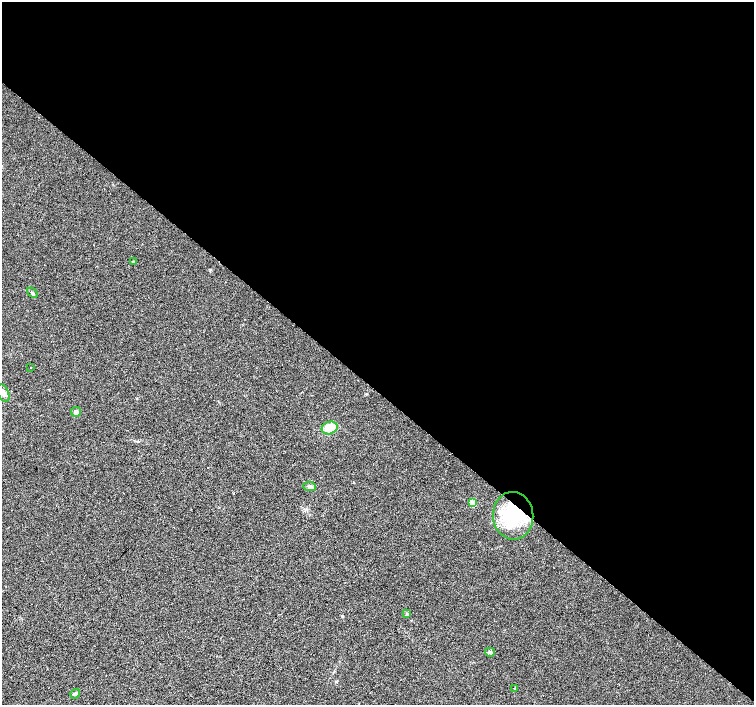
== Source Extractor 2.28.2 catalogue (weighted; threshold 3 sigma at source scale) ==
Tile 3 of 4 x 4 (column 3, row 1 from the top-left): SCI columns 3009-4511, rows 4454-5859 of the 6013 x 6028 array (HDU 1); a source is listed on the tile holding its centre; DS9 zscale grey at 2 x 2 block average (1 PNG px = mean of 2 x 2 image px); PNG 756 x 707 px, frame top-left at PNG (2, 2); each listed source drawn as its Kron ellipse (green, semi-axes under 4 px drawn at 4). Shown black and unused: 56% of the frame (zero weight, under 2 of 3 exposures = <1% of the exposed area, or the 3 px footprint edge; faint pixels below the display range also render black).
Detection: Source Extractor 2.28.2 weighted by HDU 2 'WHT'; one run over the whole footprint, this tile lists its part. Background 0.0219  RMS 0.0061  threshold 0.0273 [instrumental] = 3 sigma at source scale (4.5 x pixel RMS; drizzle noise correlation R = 1.50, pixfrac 1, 0.0396/0.0396 arcsec/px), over >= 5 px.
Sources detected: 13; all 13 listed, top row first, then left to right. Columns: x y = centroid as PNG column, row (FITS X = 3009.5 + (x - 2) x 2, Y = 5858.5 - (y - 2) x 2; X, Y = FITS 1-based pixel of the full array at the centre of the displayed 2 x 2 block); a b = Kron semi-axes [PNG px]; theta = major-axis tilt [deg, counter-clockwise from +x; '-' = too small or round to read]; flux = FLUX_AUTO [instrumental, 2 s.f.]
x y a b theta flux
133 262 3 3 - 1.5
32 293 6 3 -41 2.1
31 368 2 2 - 0.76
3 393 9 5 -68 6.1
76 412 5 5 - 4.5
330 428 8 6 19 23
310 487 6 4 -6 3.3
472 503 3 3 - 38
513 516 24 20 -84 78
407 614 3 2 - 1.2
490 652 5 4 - 2.9
515 688 3 3 - 1.1
75 694 5 3 - 3.1
Overlapping masked pixels (flux is a lower limit): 1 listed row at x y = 513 516
Diffuse or blended objects may show on this block-average render without a row.